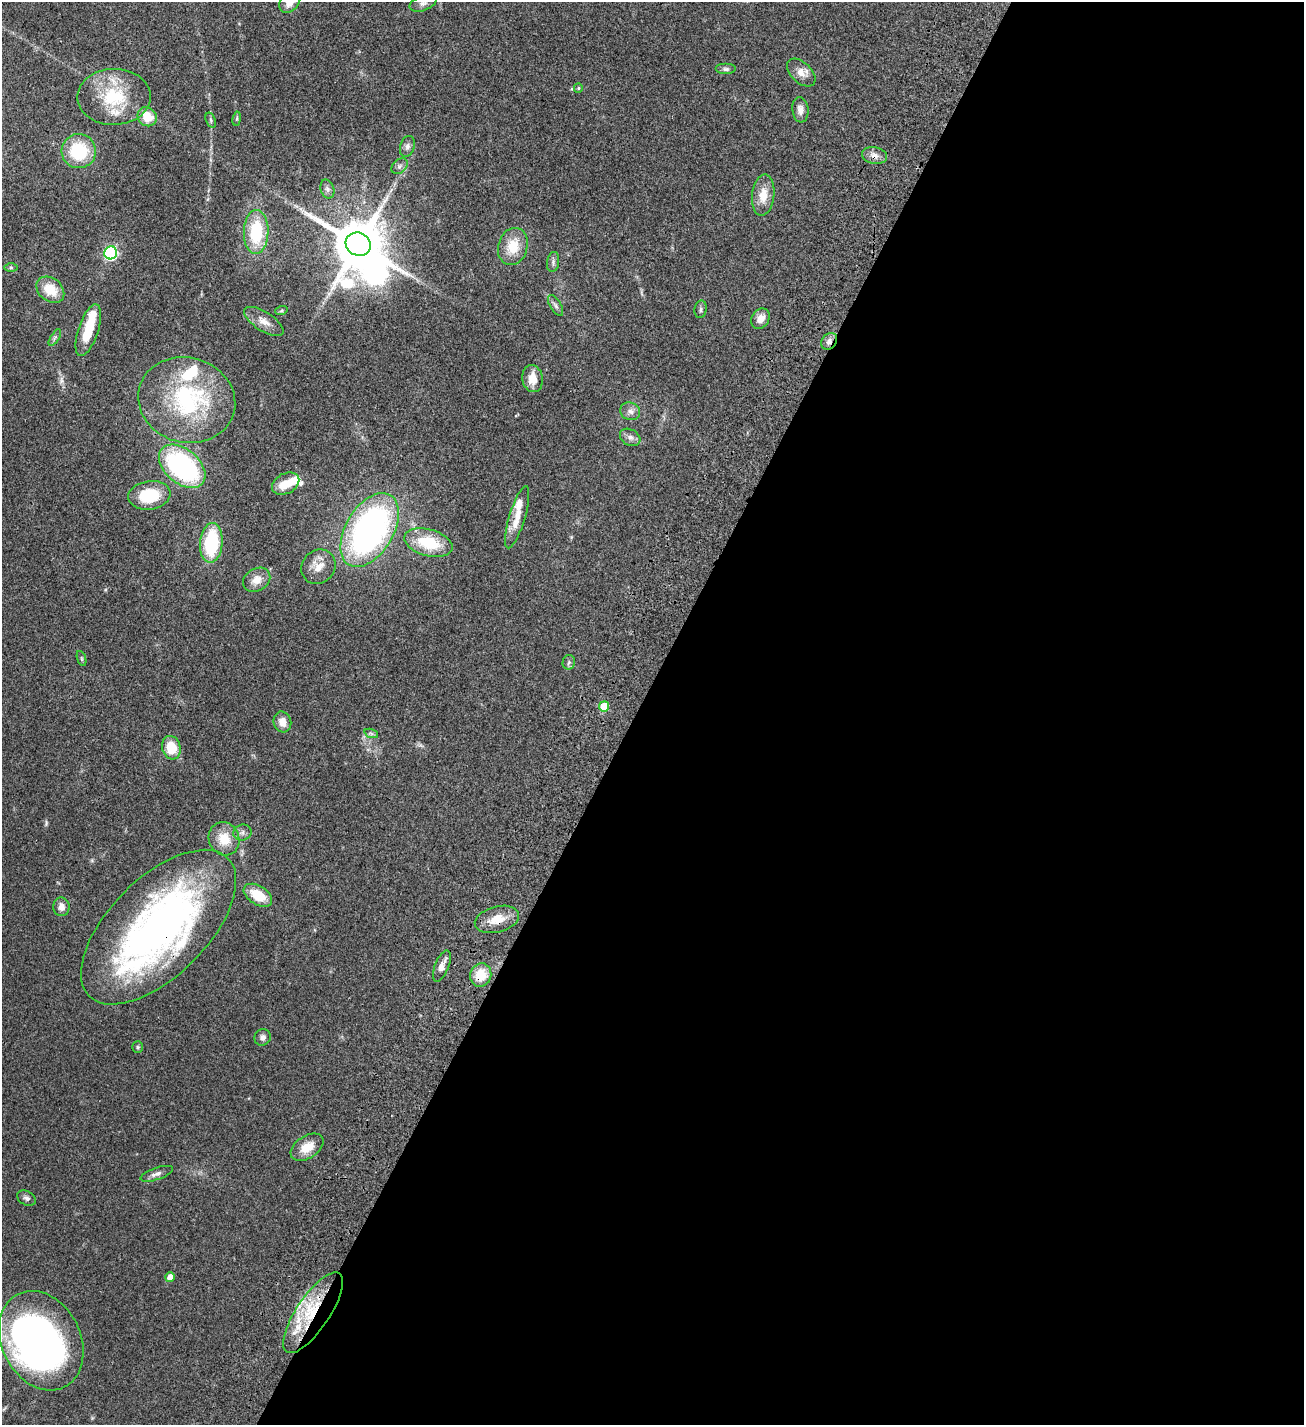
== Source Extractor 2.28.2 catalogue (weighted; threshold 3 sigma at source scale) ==
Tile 12 of 4 x 4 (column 4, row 3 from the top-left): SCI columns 4291-5592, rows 1631-3053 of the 6104 x 6102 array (HDU 1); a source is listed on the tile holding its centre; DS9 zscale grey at full resolution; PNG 1306 x 1427 px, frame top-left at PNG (2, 2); each listed source drawn as its Kron ellipse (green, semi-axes under 4 px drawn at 4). Shown black and unused: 51% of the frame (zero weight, under 3 of 4 exposures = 13% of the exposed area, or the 3 px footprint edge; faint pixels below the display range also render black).
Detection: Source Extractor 2.28.2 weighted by HDU 2 'WHT'; one run over the whole footprint, this tile lists its part. Background 0.0821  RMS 0.0062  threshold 0.0277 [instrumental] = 3 sigma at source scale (4.5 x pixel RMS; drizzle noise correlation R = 1.50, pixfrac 1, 0.05/0.05 arcsec/px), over >= 5 px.
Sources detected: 77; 4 inside a brighter object's white glare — neither listed nor drawn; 7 inside a brighter listed object's ellipse — not listed separately; the other 66 listed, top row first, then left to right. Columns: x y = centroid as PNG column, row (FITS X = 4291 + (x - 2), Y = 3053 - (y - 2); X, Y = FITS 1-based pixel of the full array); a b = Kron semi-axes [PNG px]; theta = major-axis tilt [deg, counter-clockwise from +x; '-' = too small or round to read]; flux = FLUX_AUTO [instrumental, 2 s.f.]
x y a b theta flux
290 2 12 9 51 6.2
423 3 14 7 20 2.7
726 69 10 5 0 1.6
801 73 17 10 -43 5.4
578 88 5 4 - 0.67
114 97 36 28 1 32
800 110 13 8 -84 3.5
147 117 10 9 - 10
237 119 7 3 81 0.77
211 120 8 4 -70 1
407 146 11 7 74 2.3
79 151 17 17 - 28
874 156 12 8 -12 3.5
399 166 9 6 42 1.9
327 189 10 6 -74 1.8
763 195 21 11 83 8.9
256 232 22 12 88 28
358 244 13 11 -26 3300
513 246 19 14 73 13
111 253 6 6 - 90
553 262 10 6 82 1.7
11 267 6 4 -1 0.91
50 290 15 11 -39 12
556 305 11 5 -59 1.7
701 309 9 6 80 1.4
281 311 6 4 19 0.82
760 319 11 8 58 5
264 321 22 9 -33 5.6
88 330 27 10 72 17
55 338 9 4 58 1.3
829 341 9 7 51 2.7
533 379 13 10 -79 8.5
187 400 49 42 -16 72
630 411 10 8 -25 2.9
630 437 11 8 -31 2.7
182 466 27 17 -40 88
286 484 14 10 28 10
149 495 21 14 8 22
517 517 32 8 73 8.8
370 530 41 24 59 190
211 543 20 11 85 38
428 543 25 13 -15 23
318 567 18 16 48 7.7
257 580 14 11 32 5.7
82 659 8 3 -71 0.82
569 662 7 6 - 1.4
604 706 5 5 - 19
282 722 10 8 -74 5.2
371 733 7 4 -19 1.1
171 748 12 9 -74 14
242 833 9 8 - 2.1
224 839 17 15 -65 12
258 895 15 9 -32 14
61 907 9 8 - 3.3
497 919 22 13 14 9.6
158 927 98 49 45 280
442 966 16 7 68 4.1
481 975 12 10 73 12
263 1037 8 8 - 2.3
138 1047 5 5 - 0.82
307 1147 18 11 33 8.7
157 1174 17 6 19 2.8
27 1198 10 7 -28 1.8
170 1277 5 4 - 5.5
313 1313 47 16 56 37
41 1341 52 39 -63 250
Overlapping masked pixels (flux is a lower limit): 6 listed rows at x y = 874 156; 829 341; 497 919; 158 927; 481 975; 313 1313
Isophote crosses this tile's border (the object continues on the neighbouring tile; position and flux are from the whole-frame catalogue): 2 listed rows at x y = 290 2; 423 3